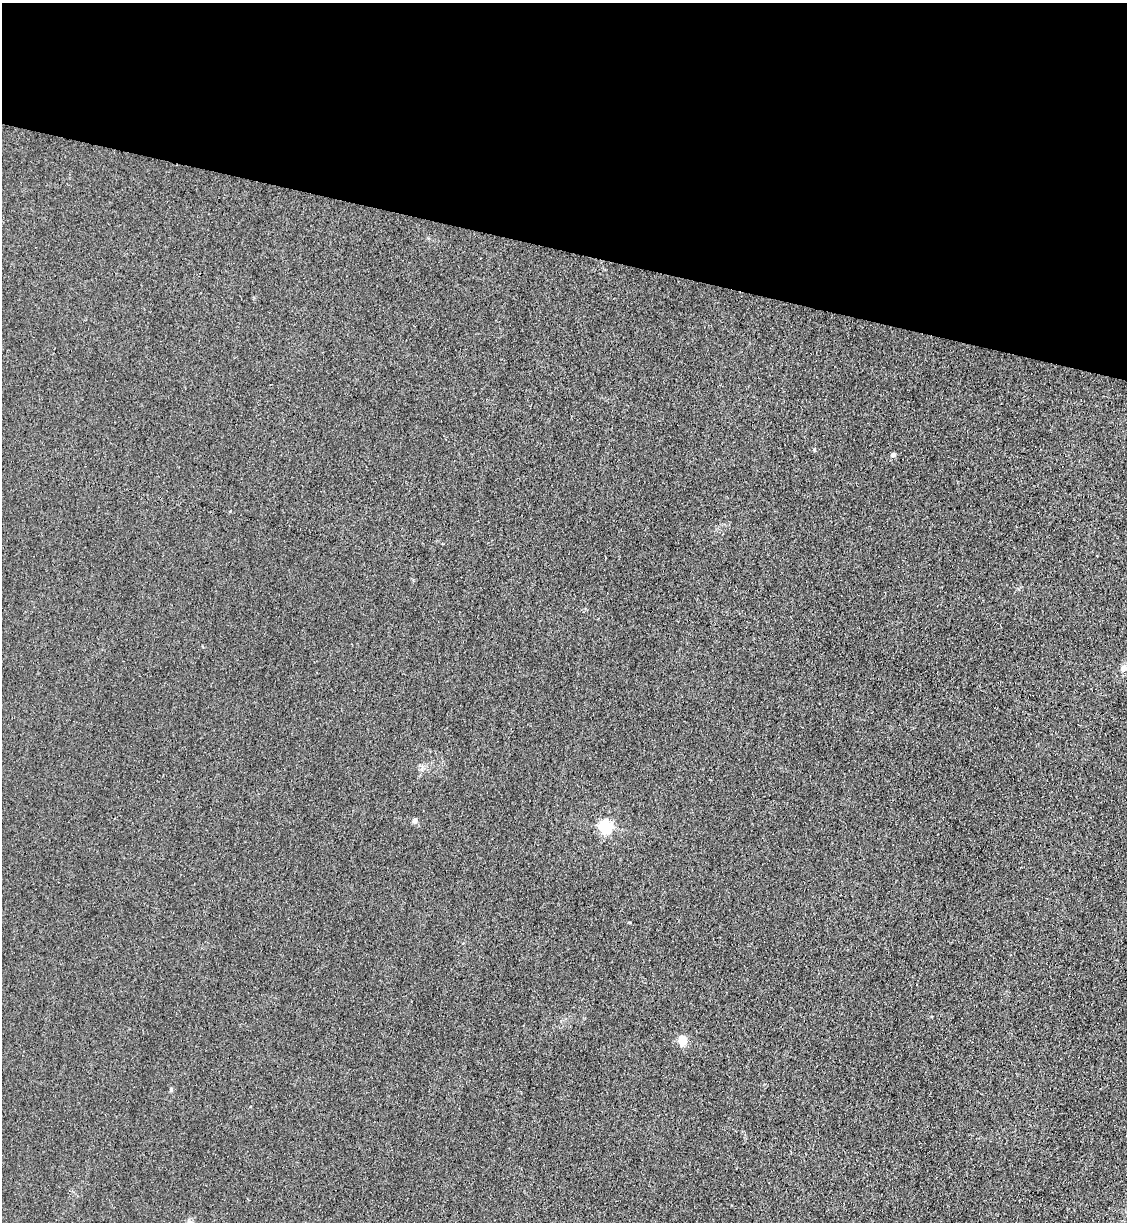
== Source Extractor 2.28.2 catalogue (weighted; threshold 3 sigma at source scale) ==
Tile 2 of 4 x 4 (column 2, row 1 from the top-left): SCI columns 1360-2484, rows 3685-4904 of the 5085 x 4929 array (HDU 1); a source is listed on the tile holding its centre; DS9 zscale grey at full resolution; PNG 1129 x 1224 px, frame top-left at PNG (2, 3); no overlay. Shown black and unused: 20% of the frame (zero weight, under 3 of 4 exposures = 6% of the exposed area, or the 3 px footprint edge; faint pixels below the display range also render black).
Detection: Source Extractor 2.28.2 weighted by HDU 2 'WHT'; one run over the whole footprint, this tile lists its part. Background 0.0311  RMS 0.0056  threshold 0.0251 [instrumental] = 3 sigma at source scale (4.5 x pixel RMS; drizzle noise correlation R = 1.50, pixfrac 1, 0.05/0.05 arcsec/px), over >= 5 px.
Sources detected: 6; all 6 listed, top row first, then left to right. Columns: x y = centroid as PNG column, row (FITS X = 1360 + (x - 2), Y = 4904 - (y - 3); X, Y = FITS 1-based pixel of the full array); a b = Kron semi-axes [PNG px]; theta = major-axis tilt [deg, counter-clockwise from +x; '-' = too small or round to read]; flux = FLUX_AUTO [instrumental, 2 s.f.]
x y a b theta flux
893 455 4 4 - 2.1
1124 668 10 8 74 2.4
415 820 7 6 - 1.4
605 826 6 5 - 100
682 1040 5 5 - 28
171 1089 5 4 - 1